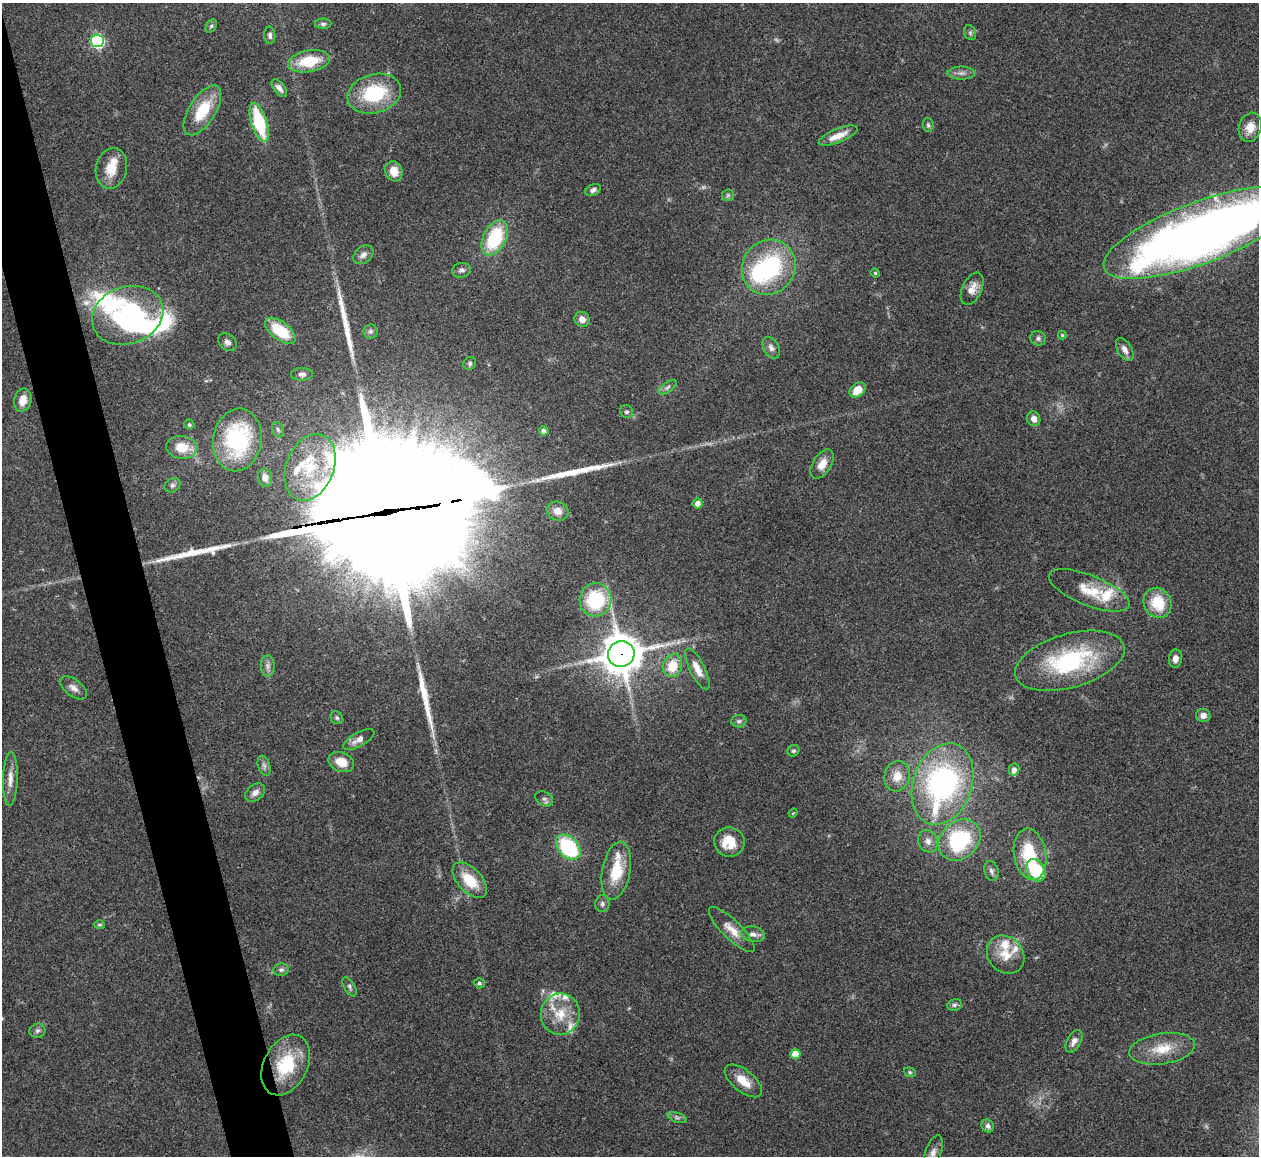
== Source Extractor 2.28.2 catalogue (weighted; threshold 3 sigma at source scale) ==
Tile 11 of 4 x 4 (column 3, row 3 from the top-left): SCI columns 2519-3775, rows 1413-2566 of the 5033 x 5015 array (HDU 1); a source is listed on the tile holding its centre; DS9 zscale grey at full resolution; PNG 1261 x 1158 px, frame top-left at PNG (2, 3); each listed source drawn as its Kron ellipse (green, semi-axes under 4 px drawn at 4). Shown black and unused: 5% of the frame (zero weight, under 3 of 4 exposures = <1% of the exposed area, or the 3 px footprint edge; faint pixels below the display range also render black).
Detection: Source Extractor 2.28.2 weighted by HDU 2 'WHT'; one run over the whole footprint, this tile lists its part. Background 0.0492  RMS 0.0049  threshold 0.0219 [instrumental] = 3 sigma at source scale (4.5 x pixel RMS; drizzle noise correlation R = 1.50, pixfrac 1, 0.05/0.05 arcsec/px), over >= 5 px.
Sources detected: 132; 1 too faint to see at this stretch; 6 inside a brighter object's white glare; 6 long thin detections or spike segments (spike, bleed or trail) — neither listed nor drawn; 14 inside a brighter listed object's ellipse — not listed separately; the other 105 listed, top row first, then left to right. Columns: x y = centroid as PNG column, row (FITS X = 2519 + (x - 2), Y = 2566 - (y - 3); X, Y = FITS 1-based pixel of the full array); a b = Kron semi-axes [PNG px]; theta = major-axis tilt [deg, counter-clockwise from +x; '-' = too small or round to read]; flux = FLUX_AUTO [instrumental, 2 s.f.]
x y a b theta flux
323 24 8 5 1 1.2
211 26 7 5 59 0.91
970 33 7 5 -71 1.1
270 35 9 5 -86 1.4
97 41 6 6 - 87
309 61 21 10 10 18
961 73 14 6 0 2.3
279 88 10 5 -51 2.6
374 94 27 19 15 32
202 110 28 13 58 18
259 122 20 7 -73 31
928 125 6 5 - 0.87
1250 127 15 11 73 6.1
838 136 21 6 22 7
111 168 20 15 77 10
394 171 10 8 -70 5.8
593 190 8 5 25 1.8
728 195 6 6 - 0.93
1200 233 102 31 21 440
495 238 19 11 64 31
363 255 11 8 40 2.5
769 267 28 26 55 55
461 270 9 7 10 1.7
875 273 5 4 - 0.5
972 289 17 9 64 5
128 315 36 28 19 66
582 319 8 7 - 3.2
280 331 18 9 -37 18
370 331 7 7 - 1.4
1062 335 4 4 - 0.56
1038 338 8 7 - 1.4
227 342 10 7 -41 2.1
771 348 12 7 -62 2.2
1125 350 12 7 -59 2.8
470 363 7 6 - 1.1
302 374 11 6 1 2
667 387 10 5 36 1.6
857 390 9 6 40 6.6
23 400 12 8 75 5.9
627 412 7 6 - 1
1034 419 7 6 - 3
189 425 5 4 - 1.1
278 430 8 5 -72 1.3
544 431 5 4 - 1.9
237 440 31 24 81 55
182 447 16 11 -7 11
822 464 16 9 59 5.5
310 467 35 23 69 27
265 478 9 7 -79 3.4
173 485 8 6 32 1.5
698 503 5 5 - 2.6
557 511 11 9 -25 4.4
1089 590 43 15 -22 15
595 600 16 16 - 31
1158 603 15 13 -63 16
621 654 13 12 - 1400
1175 659 9 6 82 3
1070 661 56 27 16 59
268 666 10 7 -89 2
673 666 11 9 72 12
697 669 23 7 -63 6.2
74 688 15 8 -38 3
1203 715 7 6 - 2.6
337 718 7 6 - 0.97
739 721 8 6 1 1.2
359 740 17 7 29 3.6
793 751 6 5 - 0.95
341 762 13 9 -22 7.4
264 766 10 6 -74 1.6
1014 769 6 5 - 1.9
897 776 15 12 75 7
10 779 27 7 88 5
942 784 42 29 71 110
255 793 11 7 37 2.7
544 799 9 6 -29 1.6
793 813 4 3 - 0.38
960 840 23 18 42 45
928 841 11 9 -63 3
729 842 15 15 - 11
568 847 14 9 -49 43
1030 854 26 16 -80 25
1036 870 12 9 -58 32
616 871 29 14 79 18
991 871 10 7 -76 1.7
470 880 21 12 -46 15
602 904 8 7 - 1.5
99 925 5 4 - 0.71
732 930 31 9 -44 6.8
753 934 12 7 -10 2.6
1006 955 20 17 -47 9.9
281 970 8 6 11 1.3
479 983 5 5 - 0.86
349 987 10 5 -60 1.2
954 1005 7 5 14 1.2
560 1014 21 19 78 13
37 1031 8 7 - 1.4
1074 1041 12 7 61 2.9
1162 1049 33 15 8 13
795 1054 5 5 - 8.7
286 1065 32 22 63 26
910 1072 6 4 -21 0.73
743 1081 22 10 -39 8.2
677 1117 10 5 -19 1.4
988 1126 7 6 - 1.6
933 1153 19 8 70 3.5
Overlapping masked pixels (flux is a lower limit): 2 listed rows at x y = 621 654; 1036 870
Isophote crosses this tile's border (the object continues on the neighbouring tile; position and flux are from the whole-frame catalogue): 2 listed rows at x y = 1200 233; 933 1153